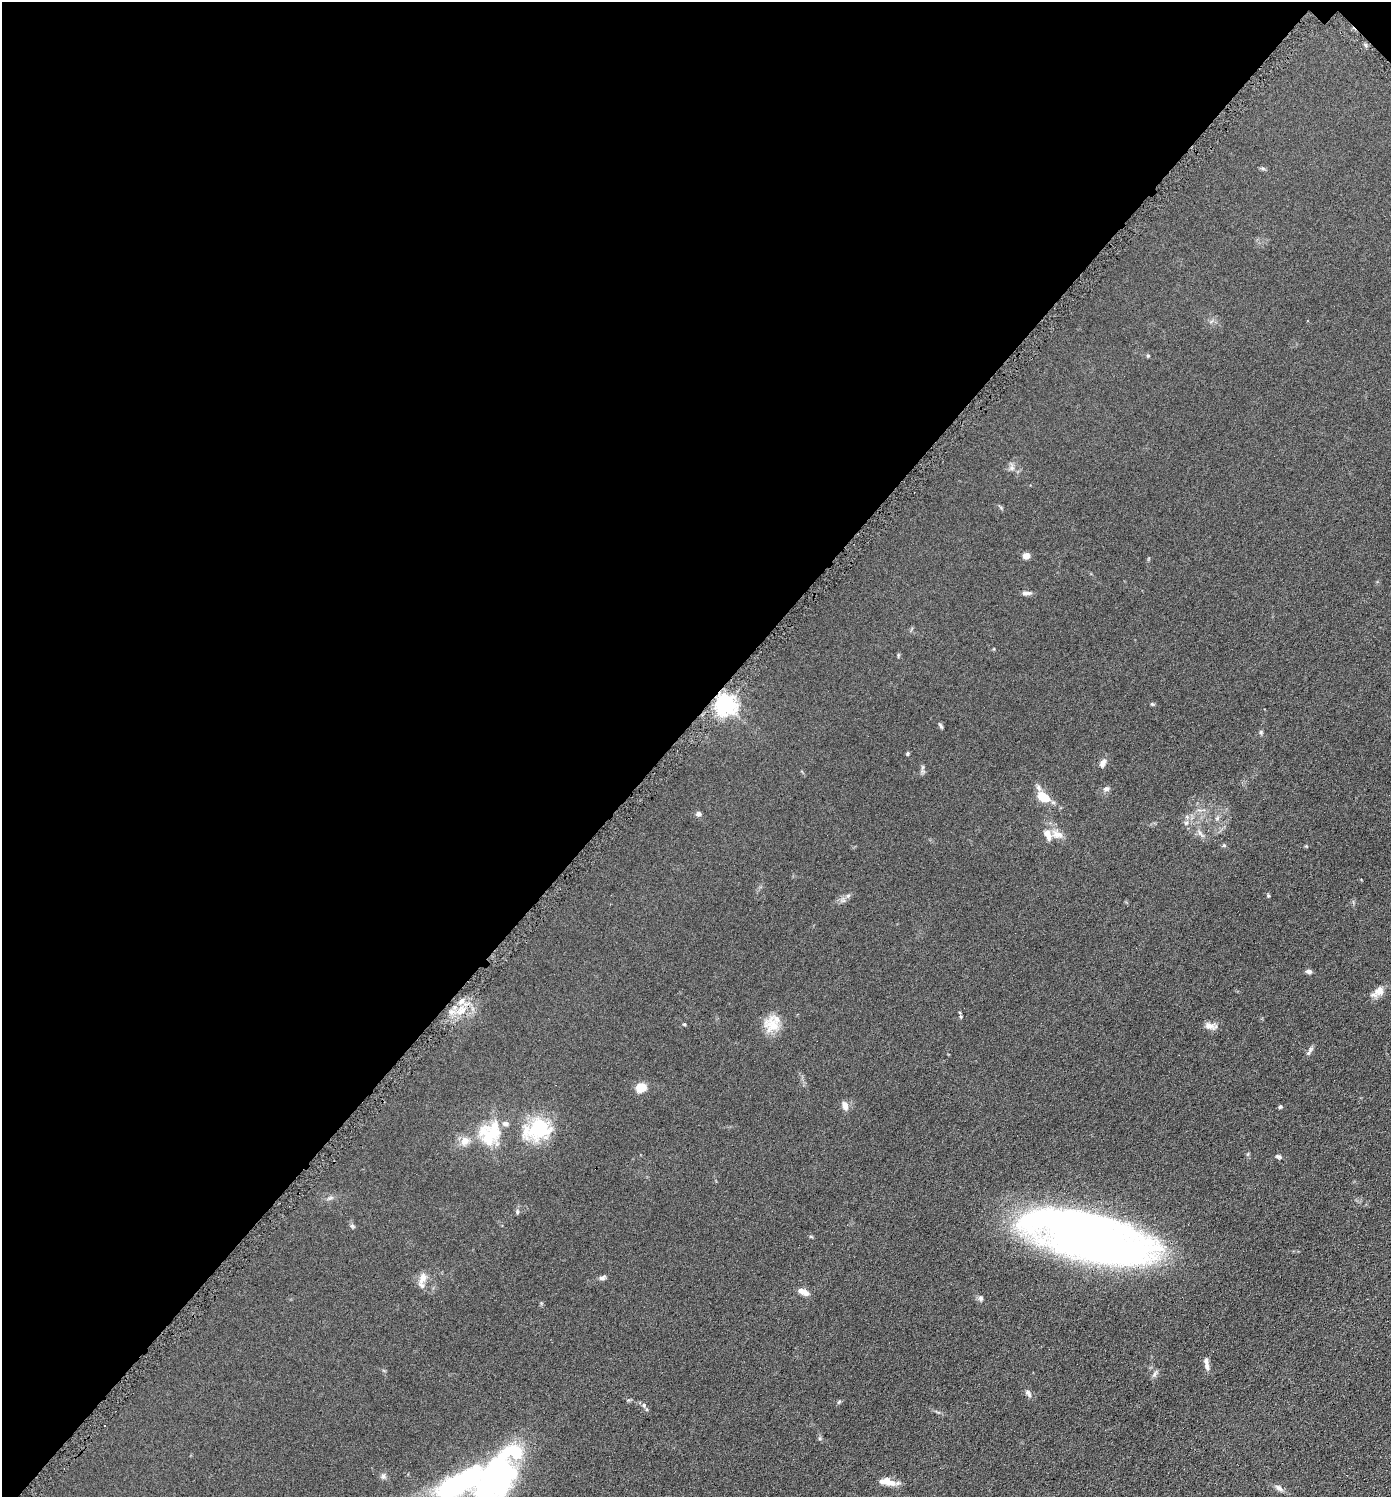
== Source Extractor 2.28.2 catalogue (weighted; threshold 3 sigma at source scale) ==
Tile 2 of 4 x 4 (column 2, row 1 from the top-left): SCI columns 1541-2929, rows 4495-5989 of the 6001 x 5999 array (HDU 1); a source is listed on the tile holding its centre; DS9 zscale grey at full resolution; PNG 1393 x 1499 px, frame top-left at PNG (2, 2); no overlay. Shown black and unused: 48% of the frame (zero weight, under 4 of 8 exposures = <1% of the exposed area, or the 3 px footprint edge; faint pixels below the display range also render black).
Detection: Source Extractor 2.28.2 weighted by HDU 2 'WHT'; one run over the whole footprint, this tile lists its part. Background 0.0905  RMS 0.0079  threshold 0.0324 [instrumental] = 3 sigma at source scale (4.09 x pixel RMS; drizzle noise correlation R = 1.36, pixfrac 0.8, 0.05/0.05 arcsec/px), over >= 5 px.
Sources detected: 59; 2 inside a brighter object's white glare — not listed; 8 inside a brighter listed object's ellipse — not listed separately; the other 49 listed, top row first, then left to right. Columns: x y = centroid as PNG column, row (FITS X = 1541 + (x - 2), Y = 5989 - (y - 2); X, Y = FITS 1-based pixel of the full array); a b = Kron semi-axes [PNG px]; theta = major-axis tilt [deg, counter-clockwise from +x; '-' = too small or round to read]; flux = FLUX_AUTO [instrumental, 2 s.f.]
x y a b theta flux
1263 169 6 4 -19 1.1
1148 356 5 4 - 0.78
1012 468 7 6 - 2.1
1026 556 7 6 - 4
1026 593 12 5 2 2.8
898 655 6 3 72 0.79
725 704 7 6 - 440
1152 704 6 4 -42 0.85
941 726 9 3 -51 1.1
1261 732 6 4 89 1.1
908 753 6 4 84 0.89
1103 763 12 7 65 3.3
1106 789 8 6 16 2.2
1043 797 12 8 -29 16
699 814 6 5 - 2.2
1217 818 8 4 45 1.5
1186 823 7 5 42 1.8
1057 834 17 9 -9 6.1
1268 895 5 3 - 0.74
1309 971 7 5 -3 2.3
1379 991 13 11 52 6.1
462 1001 7 6 - 2.7
684 1024 4 3 - 0.73
773 1025 22 20 -37 13
1210 1026 17 7 -10 4.4
1309 1051 15 4 63 2
641 1087 10 9 - 9.8
845 1106 10 7 -74 4.4
1280 1107 4 4 - 1.5
537 1130 40 27 13 39
494 1133 24 19 -84 19
465 1141 12 11 - 6.5
1278 1156 7 5 -27 1.3
517 1212 7 5 -72 1.2
352 1226 7 5 -45 1.2
1090 1237 102 36 -15 640
423 1278 16 9 74 6
602 1278 11 5 23 1.9
803 1292 13 6 -27 5.1
981 1298 7 6 - 1.8
1207 1366 10 6 -73 3
1155 1374 10 5 55 1.8
1028 1393 11 5 -63 2.2
839 1402 7 4 46 0.92
644 1405 7 5 -71 1.4
383 1476 7 5 69 1.7
496 1479 70 34 61 190
886 1480 22 9 -32 7.6
1279 1488 11 6 -38 2.8
Isophote crosses this tile's border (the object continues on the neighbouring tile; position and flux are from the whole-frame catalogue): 1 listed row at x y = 496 1479